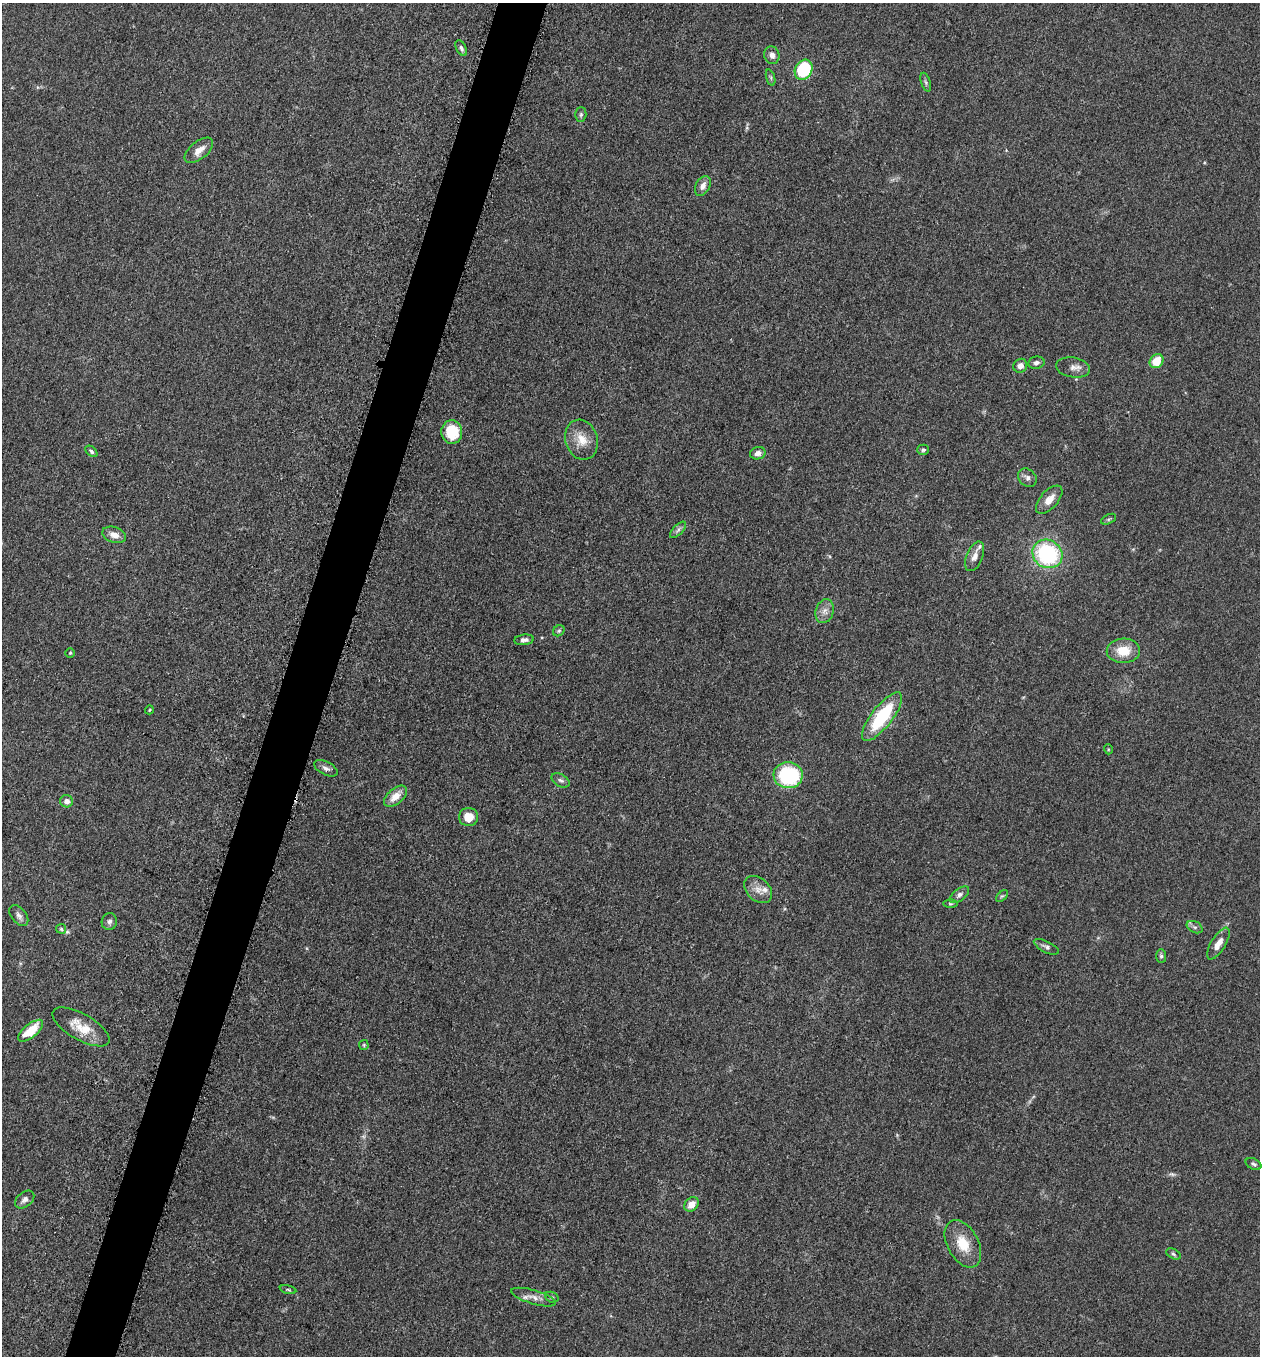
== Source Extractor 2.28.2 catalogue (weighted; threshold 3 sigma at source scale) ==
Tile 7 of 4 x 4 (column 3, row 2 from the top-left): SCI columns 2713-3970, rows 2723-4076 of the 5507 x 5462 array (HDU 1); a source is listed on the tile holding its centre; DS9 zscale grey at full resolution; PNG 1262 x 1358 px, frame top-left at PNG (2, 3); each listed source drawn as its Kron ellipse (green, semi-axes under 4 px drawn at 4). Shown black and unused: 4% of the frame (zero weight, under 3 of 5 exposures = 3% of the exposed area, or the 3 px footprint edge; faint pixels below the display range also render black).
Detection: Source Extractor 2.28.2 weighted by HDU 2 'WHT'; one run over the whole footprint, this tile lists its part. Background 0.0767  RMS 0.0066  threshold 0.0296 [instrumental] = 3 sigma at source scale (4.5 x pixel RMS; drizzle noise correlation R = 1.50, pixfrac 1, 0.05/0.05 arcsec/px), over >= 5 px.
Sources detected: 62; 2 inside a brighter listed object's ellipse — not listed separately; the other 60 listed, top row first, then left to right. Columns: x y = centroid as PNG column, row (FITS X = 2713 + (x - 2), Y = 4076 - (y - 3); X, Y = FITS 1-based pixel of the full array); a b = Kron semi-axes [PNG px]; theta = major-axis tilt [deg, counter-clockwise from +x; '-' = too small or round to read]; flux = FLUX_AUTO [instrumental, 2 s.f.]
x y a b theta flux
461 48 8 5 -62 1.7
772 55 9 7 -74 3.6
804 70 10 8 61 39
771 78 8 3 -71 1.1
926 82 10 4 -72 1.5
581 115 7 5 89 1.4
199 150 17 8 39 6.2
703 186 11 7 60 4
1156 361 7 6 - 12
1036 363 8 6 12 2.1
1020 366 7 6 - 4.3
1073 367 17 10 -9 4.4
452 432 12 10 -86 21
582 440 20 16 -72 11
923 450 6 5 - 1.3
91 451 7 4 -41 1.3
758 453 8 6 13 2.7
1027 478 10 8 -44 2.7
1049 500 17 8 48 7.2
1109 519 8 4 27 1.1
678 530 10 4 45 1.8
114 535 12 7 -18 5.3
1047 554 15 14 - 67
975 556 15 8 68 4.8
825 611 12 9 73 4.5
559 631 6 5 - 1.1
524 640 10 5 8 2.5
1123 651 17 12 2 13
70 653 5 4 - 0.79
149 710 4 3 - 0.53
882 717 29 10 52 44
1108 749 5 3 - 0.63
326 768 13 6 -26 2.7
788 775 14 13 - 59
561 780 10 6 -30 1.9
395 796 13 7 41 7.7
67 801 6 6 - 3.3
468 817 9 9 - 8.7
758 889 16 11 -42 6.1
959 895 11 6 39 2.4
1002 896 7 4 43 1
950 904 7 3 0 0.83
19 916 12 7 -51 2.9
109 922 8 7 - 2.2
1195 927 8 5 -26 1.7
61 929 5 4 - 0.94
1218 944 18 7 58 6.3
1046 947 13 5 -26 2.3
1161 956 7 5 -90 1.3
81 1027 32 13 -30 15
31 1031 15 6 39 16
364 1045 5 4 - 0.8
1253 1164 8 5 -27 1.5
25 1199 11 7 40 2.9
692 1204 8 6 44 6.6
963 1244 25 15 -62 16
1173 1254 8 5 -28 1.2
288 1289 8 3 -11 0.87
534 1297 23 7 -17 5.5
552 1297 7 5 -21 1.2